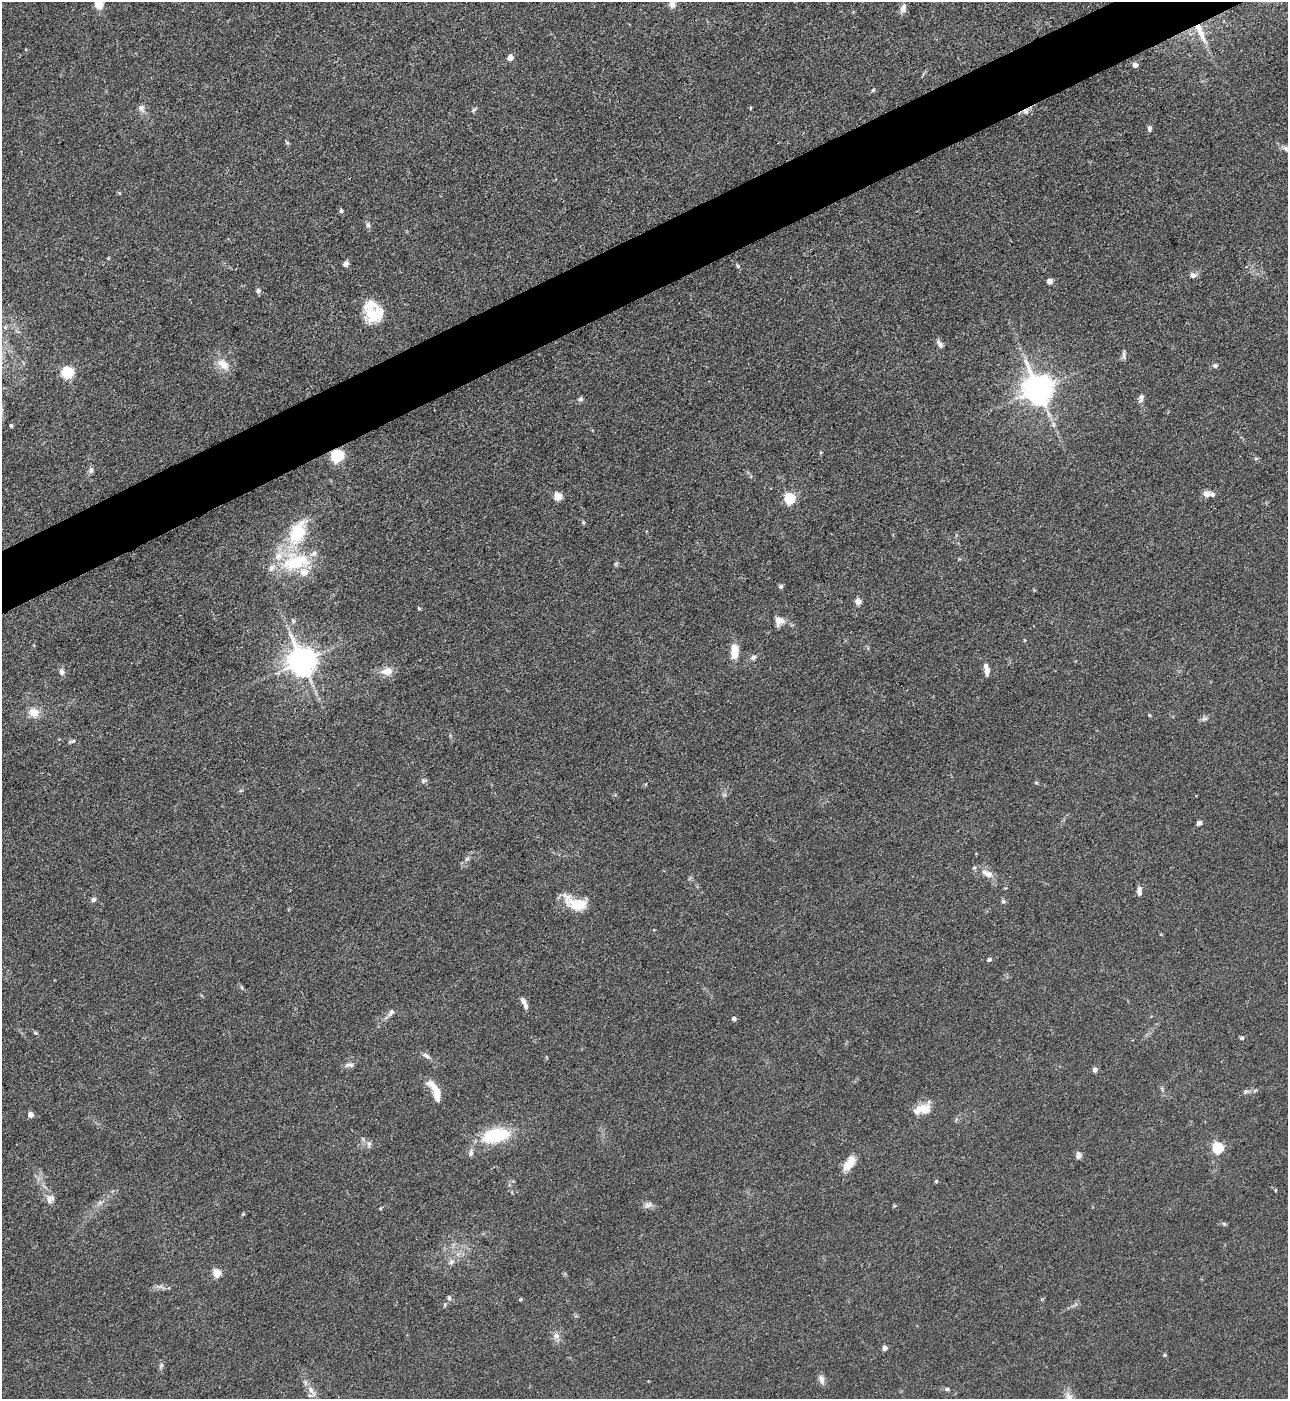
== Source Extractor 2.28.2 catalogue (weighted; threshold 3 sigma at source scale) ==
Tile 10 of 4 x 4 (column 2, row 3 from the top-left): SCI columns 1572-2857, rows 1399-2795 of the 5581 x 5590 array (HDU 1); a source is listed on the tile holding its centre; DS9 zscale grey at full resolution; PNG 1290 x 1401 px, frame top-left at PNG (2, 2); no overlay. Shown black and unused: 4% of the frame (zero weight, under 3 of 4 exposures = <1% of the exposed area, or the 3 px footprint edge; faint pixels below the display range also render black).
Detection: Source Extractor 2.28.2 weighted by HDU 2 'WHT'; one run over the whole footprint, this tile lists its part. Background 0.0534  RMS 0.0055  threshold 0.0246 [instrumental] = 3 sigma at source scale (4.5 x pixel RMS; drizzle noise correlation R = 1.50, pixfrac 1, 0.05/0.05 arcsec/px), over >= 5 px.
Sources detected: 117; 9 inside a brighter listed object's ellipse — not listed separately; the other 108 listed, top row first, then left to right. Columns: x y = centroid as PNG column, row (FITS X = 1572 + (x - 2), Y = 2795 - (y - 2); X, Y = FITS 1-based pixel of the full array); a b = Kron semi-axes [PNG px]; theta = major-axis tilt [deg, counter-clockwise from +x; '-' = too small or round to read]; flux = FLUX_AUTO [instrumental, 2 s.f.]
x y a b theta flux
99 4 5 5 - 26
672 4 11 8 88 3.2
903 8 12 7 79 3.1
1200 32 31 7 -67 9.1
510 57 5 4 - 6
1135 65 5 5 - 2.7
873 90 6 4 46 0.72
141 108 11 8 -69 2.7
750 108 5 3 - 0.52
474 110 8 4 46 0.98
1026 111 10 8 35 2.6
1149 128 7 5 -85 1.5
287 142 6 4 -32 0.75
1286 149 14 6 -36 2.3
341 211 5 4 - 1.2
368 225 8 5 -76 1.4
346 263 7 6 - 1.9
738 266 6 4 -70 0.77
1193 275 9 7 -8 2.2
1049 281 4 4 - 5.2
258 291 7 6 - 1.3
371 315 31 16 -57 14
5 327 5 5 - 0.9
940 344 12 6 -56 2.2
1124 355 14 4 86 1.4
223 364 15 9 -40 7.5
1215 366 7 6 - 1.4
67 372 6 6 - 66
1038 389 9 8 - 950
581 399 7 6 - 1.2
1141 400 11 6 61 1.8
11 426 5 3 - 0.67
337 456 6 5 - 97
1256 458 6 4 1 0.69
91 470 9 6 71 1.7
1206 494 8 8 - 3
558 497 5 5 - 15
789 499 5 5 - 50
583 522 5 4 - 0.72
297 533 36 21 67 27
295 562 42 23 13 35
616 564 6 5 - 0.83
781 586 6 5 - 1.1
858 601 8 7 - 2.6
419 609 5 4 - 0.83
293 621 7 5 -47 1.1
779 621 12 12 - 4.5
1024 640 5 3 - 0.5
735 651 16 8 88 10
753 657 8 6 28 1.7
302 662 9 8 - 870
986 669 13 6 -79 4
387 671 15 10 8 5.8
62 672 9 6 -75 2
34 712 13 11 -21 6.5
1149 715 5 3 - 0.56
1204 719 8 6 14 1.6
72 741 10 4 17 1
424 781 8 6 5 1.3
1036 783 6 3 -19 0.59
1199 823 5 5 - 2.2
467 859 8 4 37 1.2
987 873 18 8 -26 5.2
1139 891 10 5 -89 2.9
93 900 7 6 - 1.6
1003 901 5 5 - 0.98
577 904 27 13 -21 17
989 960 5 4 - 1.6
241 987 6 4 -88 0.66
525 1005 8 5 -66 2.3
391 1012 11 6 58 1.9
734 1019 4 4 - 2
35 1033 6 4 -21 0.81
1242 1038 5 4 - 1
426 1056 13 6 -33 2.1
349 1065 14 5 1 2
1095 1070 6 6 - 1.8
1162 1089 7 4 -72 0.85
435 1091 26 8 -63 9.4
1245 1091 8 4 9 1.2
924 1109 19 15 15 8.5
30 1114 4 4 - 4.7
496 1135 29 14 13 31
369 1144 9 6 90 1.8
1218 1148 5 5 - 48
471 1153 11 6 78 2.1
1079 1155 9 7 72 1.7
849 1163 20 10 57 7.9
936 1181 5 4 - 0.74
1275 1190 5 3 - 0.46
49 1200 14 9 -78 3.9
100 1202 7 4 19 1.2
648 1205 13 7 18 2.4
243 1214 4 4 - 0.55
1224 1224 6 4 -19 0.79
451 1262 9 6 22 1.9
216 1273 5 5 - 17
159 1286 12 4 -5 2
449 1298 7 5 -89 1.2
520 1299 4 3 - 0.72
556 1336 10 8 -75 2.9
884 1348 4 4 - 3.7
1164 1355 4 4 - 0.7
161 1365 7 5 88 1.2
821 1379 14 7 -73 2.5
947 1389 7 5 -10 1.1
311 1391 21 7 -55 4.4
1069 1398 16 9 -68 4.7
Overlapping masked pixels (flux is a lower limit): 3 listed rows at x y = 1200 32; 1026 111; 337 456
Isophote crosses this tile's border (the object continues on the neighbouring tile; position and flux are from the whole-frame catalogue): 4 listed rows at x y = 99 4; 672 4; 1286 149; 1069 1398